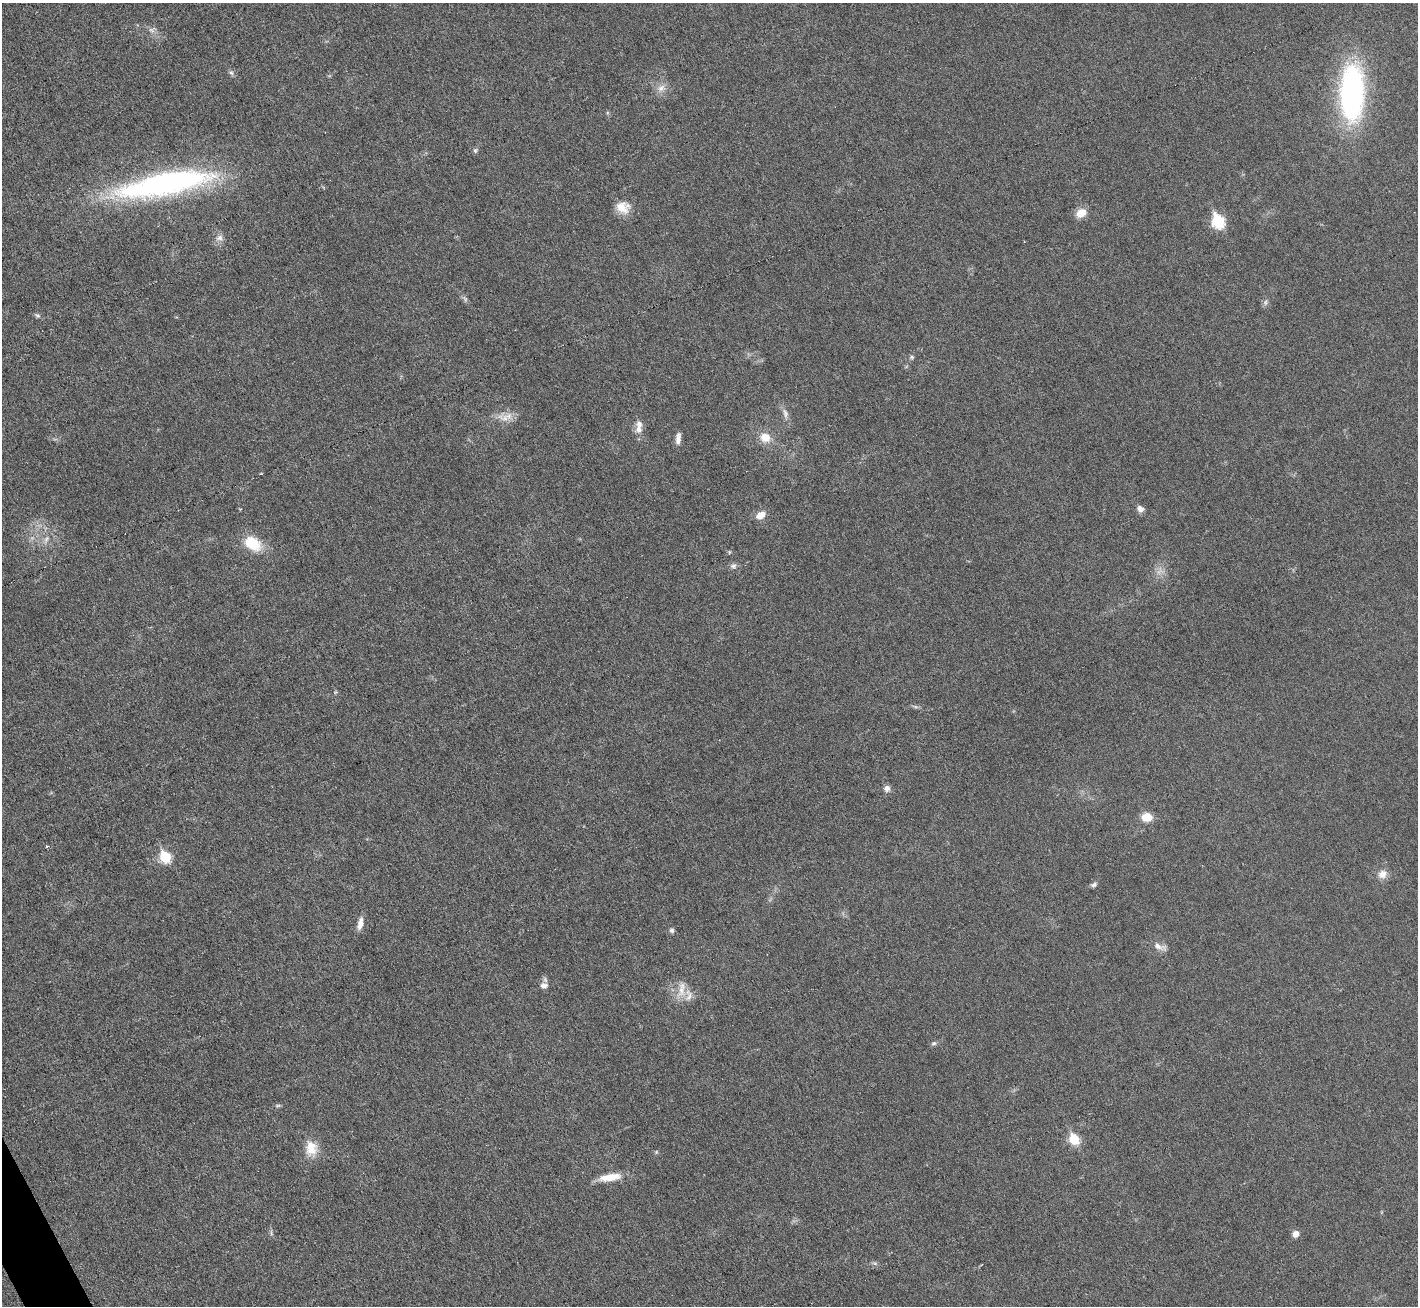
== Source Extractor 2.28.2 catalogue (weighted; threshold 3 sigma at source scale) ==
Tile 7 of 4 x 4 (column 3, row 2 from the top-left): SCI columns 2831-4246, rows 2759-4062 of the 5664 x 5653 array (HDU 1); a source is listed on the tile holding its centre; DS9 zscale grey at full resolution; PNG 1420 x 1308 px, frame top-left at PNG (2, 3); no overlay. Shown black and unused: <1% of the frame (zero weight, under 3 of 6 exposures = <1% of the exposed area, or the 3 px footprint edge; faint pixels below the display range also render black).
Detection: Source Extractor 2.28.2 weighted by HDU 2 'WHT'; one run over the whole footprint, this tile lists its part. Background 0.0264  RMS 0.0037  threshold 0.0152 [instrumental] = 3 sigma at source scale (4.09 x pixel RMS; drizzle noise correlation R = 1.36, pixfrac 0.8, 0.05/0.05 arcsec/px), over >= 5 px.
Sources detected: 50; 1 too faint to see at this stretch — not listed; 2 inside a brighter listed object's ellipse — not listed separately; the other 47 listed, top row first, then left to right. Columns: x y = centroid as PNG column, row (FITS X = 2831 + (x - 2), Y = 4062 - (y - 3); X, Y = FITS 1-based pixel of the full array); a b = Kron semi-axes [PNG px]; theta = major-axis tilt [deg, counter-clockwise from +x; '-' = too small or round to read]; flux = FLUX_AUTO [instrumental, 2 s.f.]
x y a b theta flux
152 30 10 9 - 1.7
231 73 7 6 - 0.83
661 88 13 11 24 3
1352 93 48 20 89 96
607 113 6 4 72 0.43
475 150 7 5 89 0.68
165 184 115 25 11 89
623 207 19 16 -14 5.1
1081 213 12 9 29 4.5
1218 221 8 6 -66 35
220 238 11 9 -2 1.9
465 299 10 5 -65 0.89
1265 302 10 6 80 1
37 316 7 6 - 0.74
912 357 7 5 15 0.69
785 413 16 7 -74 2
505 418 23 12 -33 4.2
639 430 10 10 - 2.4
765 437 14 13 - 4.9
678 438 15 6 84 2
1140 509 9 7 -39 1.6
761 515 10 7 35 3.7
46 539 13 6 61 1.7
252 544 23 16 -33 10
733 566 9 8 - 1.2
335 692 6 4 45 0.4
915 707 8 4 -19 0.67
887 788 8 8 - 1.5
1147 817 11 9 1 5.2
47 846 4 3 - 0.32
165 857 7 6 - 24
1382 874 13 11 39 2.9
1094 884 8 6 27 0.92
360 923 17 7 78 2.5
672 930 6 5 - 0.87
1160 947 22 8 -20 2.6
544 985 10 8 0 1.9
681 990 26 11 81 4.8
934 1043 7 5 15 0.79
278 1105 8 4 -7 0.54
1074 1139 7 6 - 14
311 1148 21 15 -80 6.5
656 1152 5 4 - 0.44
610 1177 28 9 8 6.4
271 1233 9 4 -78 0.68
1295 1234 6 6 - 2.7
875 1263 8 4 -1 0.69